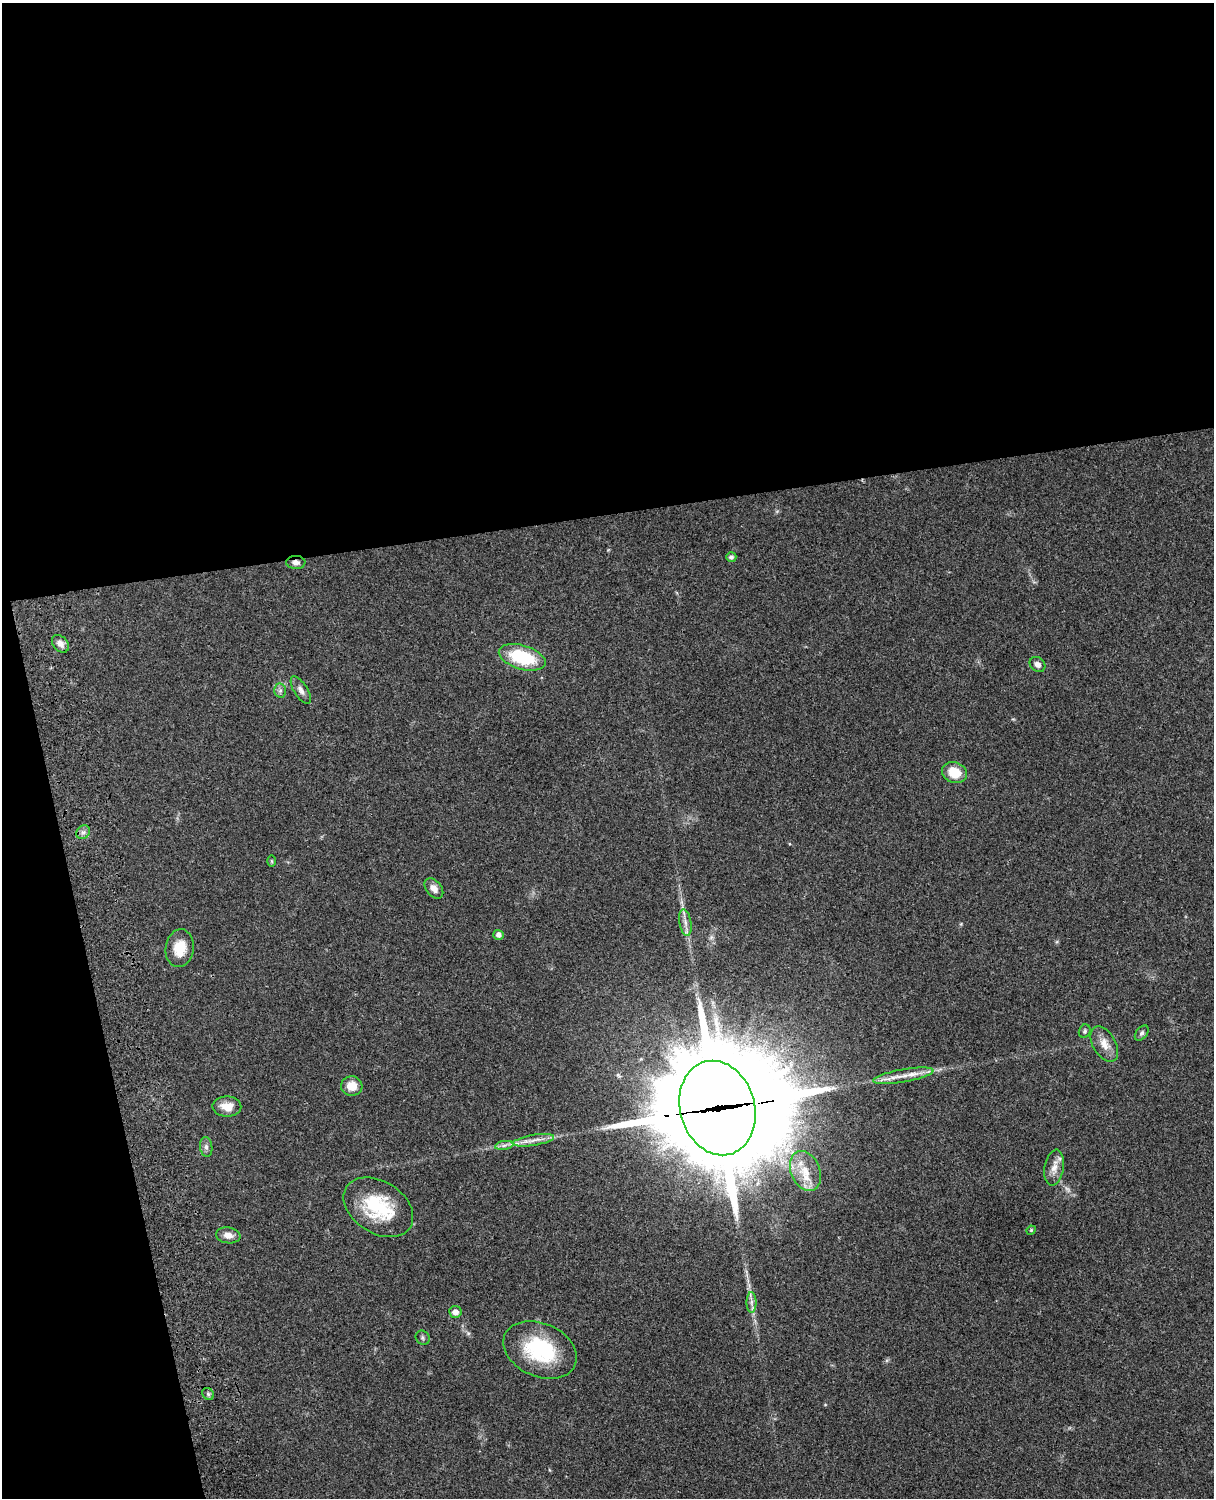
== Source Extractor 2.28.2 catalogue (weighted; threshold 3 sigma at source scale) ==
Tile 1 of 4 x 3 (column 1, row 1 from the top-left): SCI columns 121-1332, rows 3269-4764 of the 5089 x 4927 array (HDU 1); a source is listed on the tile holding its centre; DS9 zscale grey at full resolution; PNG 1216 x 1500 px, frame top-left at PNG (2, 3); each listed source drawn as its Kron ellipse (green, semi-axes under 4 px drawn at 4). Shown black and unused: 39% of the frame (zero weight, under 3 of 4 exposures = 6% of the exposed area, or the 3 px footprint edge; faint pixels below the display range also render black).
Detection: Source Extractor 2.28.2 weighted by HDU 2 'WHT'; one run over the whole footprint, this tile lists its part. Background 0.0965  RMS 0.0063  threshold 0.0282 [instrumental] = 3 sigma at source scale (4.5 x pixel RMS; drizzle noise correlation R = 1.50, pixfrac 1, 0.05/0.05 arcsec/px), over >= 5 px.
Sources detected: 38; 1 too faint to see at this stretch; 1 inside a brighter object's white glare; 1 long thin detection or spike segment (spike, bleed or trail) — neither listed nor drawn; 1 inside a brighter listed object's ellipse — not listed separately; the other 34 listed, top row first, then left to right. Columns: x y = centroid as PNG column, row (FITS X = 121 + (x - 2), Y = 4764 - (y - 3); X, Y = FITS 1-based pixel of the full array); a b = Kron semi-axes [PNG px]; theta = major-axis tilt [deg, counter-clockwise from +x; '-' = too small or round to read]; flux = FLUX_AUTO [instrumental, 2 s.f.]
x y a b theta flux
731 557 5 5 - 1.8
296 562 9 6 -2 2.8
60 644 10 7 -48 3.3
522 657 24 12 -17 36
1037 664 8 7 - 2.8
301 690 16 6 -58 3.3
280 691 7 6 - 1.7
954 773 12 10 -22 13
83 832 7 6 - 2.1
272 861 6 4 -89 0.67
434 888 11 7 -50 4.2
685 922 13 6 -80 3.4
498 935 5 5 - 3.2
180 948 19 14 81 13
1085 1031 7 5 66 1.2
1142 1033 9 5 52 1.5
1104 1044 19 11 -60 7.2
903 1076 30 6 10 7.7
352 1086 10 9 - 7.8
227 1106 14 10 -1 7.9
717 1108 48 37 -74 12000
534 1140 21 5 9 4.8
504 1145 9 4 9 1.9
206 1147 10 6 -83 2.1
1054 1168 18 9 81 5.9
805 1171 21 14 -68 12
378 1207 38 26 -33 38
1031 1230 5 4 - 0.64
228 1235 12 8 -7 4.6
751 1302 10 5 -90 2.4
455 1312 6 6 - 4
423 1338 7 6 - 1.4
540 1350 38 26 -24 45
208 1394 6 5 - 1.3
Overlapping masked pixels (flux is a lower limit): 2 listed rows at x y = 296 562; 717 1108